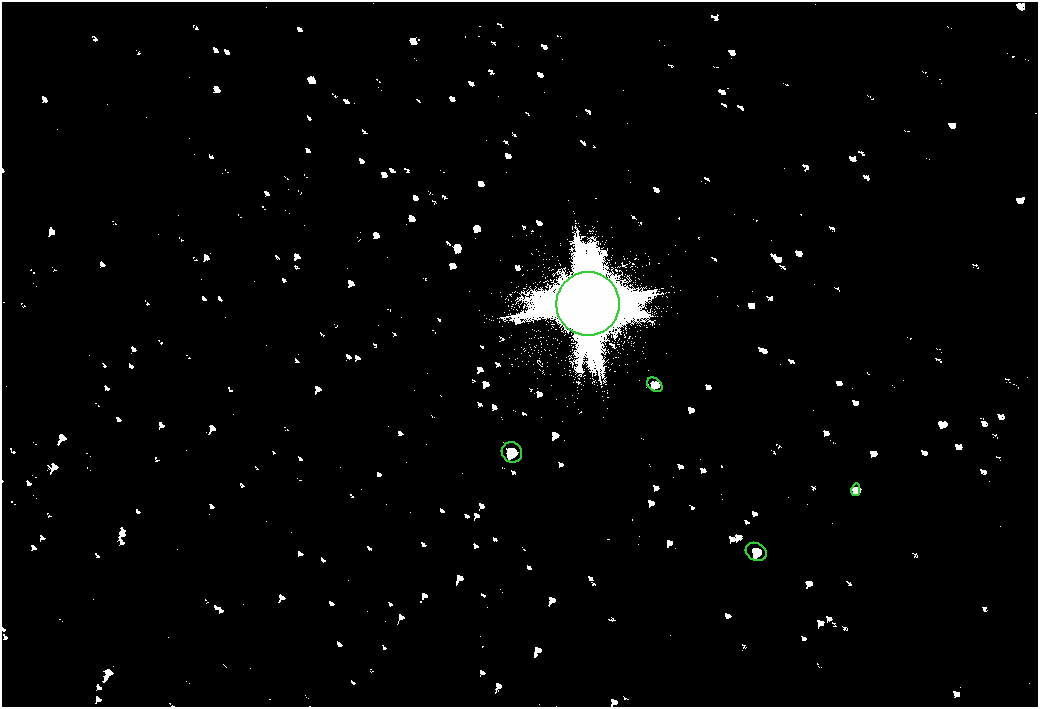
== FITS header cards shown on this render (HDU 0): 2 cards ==
NAXIS1  =                 2072
NAXIS2  =                 1410

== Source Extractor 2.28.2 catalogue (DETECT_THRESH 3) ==
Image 2072 x 1410 px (HDU 0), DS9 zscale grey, zoomed out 1/2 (1 PNG px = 2 x 2 image px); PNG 1040 x 709 px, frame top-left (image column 1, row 1410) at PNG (2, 2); each listed source drawn as its Kron ellipse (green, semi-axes under 4 px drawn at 4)
Background 80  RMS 28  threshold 83.2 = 3 sigma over >= 5 px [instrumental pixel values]
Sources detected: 5; all 5 listed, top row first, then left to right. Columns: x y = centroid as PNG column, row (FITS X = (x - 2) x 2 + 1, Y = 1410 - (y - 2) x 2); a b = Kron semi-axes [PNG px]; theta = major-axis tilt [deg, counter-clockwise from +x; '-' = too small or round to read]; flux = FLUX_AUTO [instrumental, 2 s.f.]
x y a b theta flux
588 304 32 31 - 440000
655 385 8 6 -39 17000
512 452 11 9 -44 37000
856 490 6 3 77 8900
756 552 11 8 -28 35000